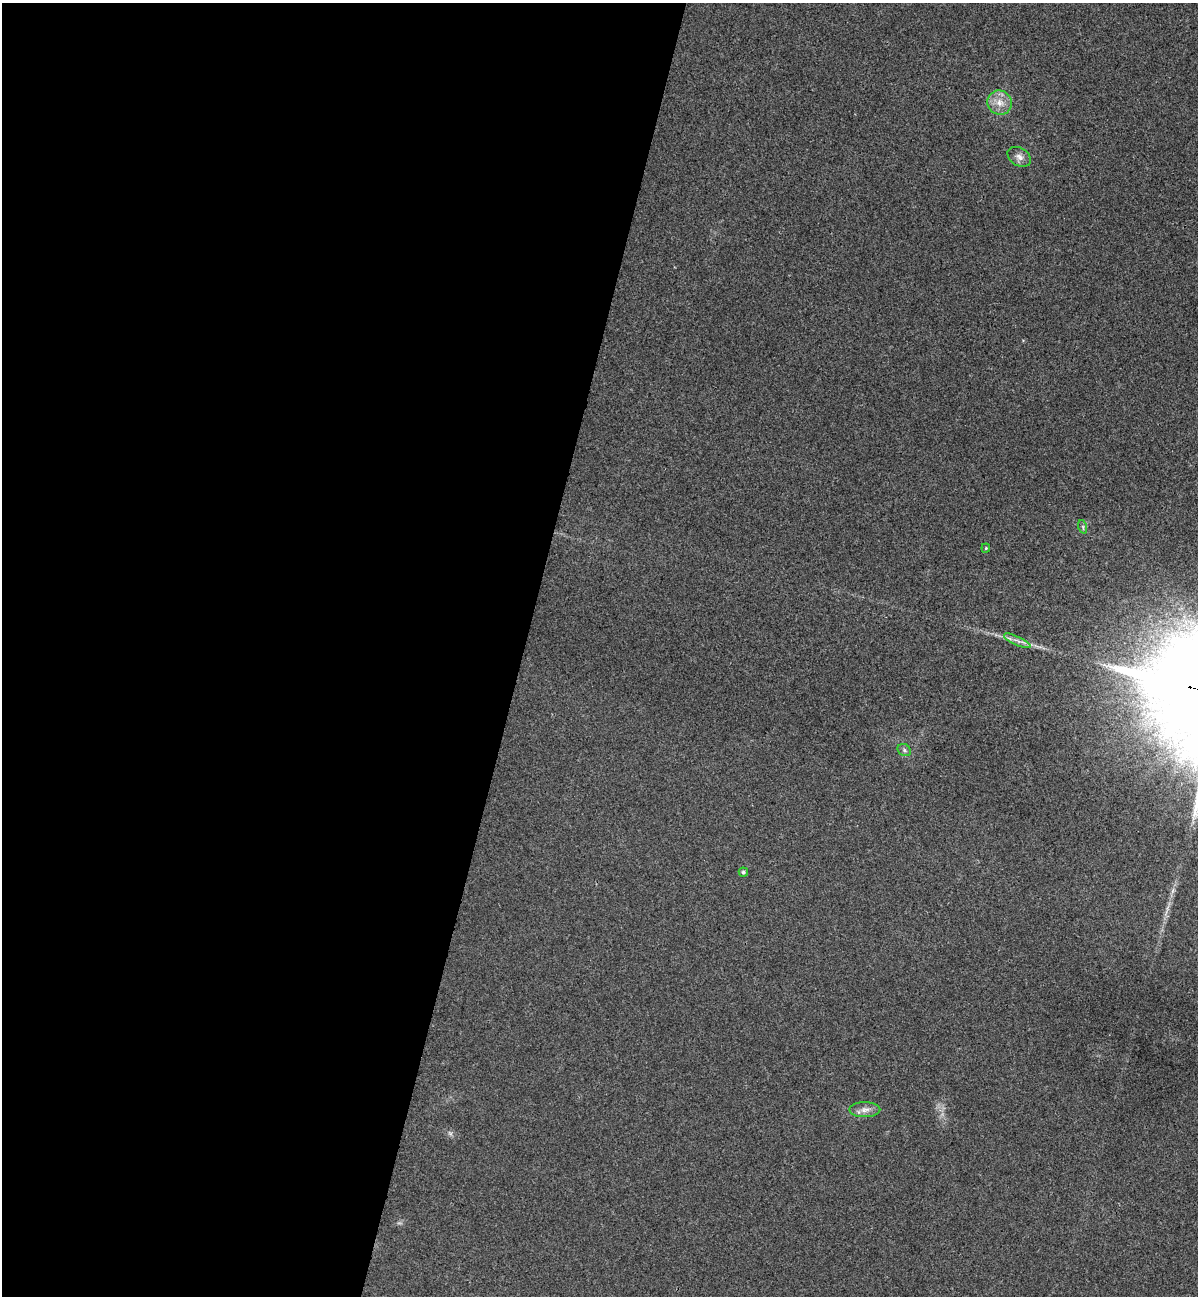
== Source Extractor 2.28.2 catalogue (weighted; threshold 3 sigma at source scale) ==
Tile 5 of 4 x 4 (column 1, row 2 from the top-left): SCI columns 183-1378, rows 2613-3906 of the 5273 x 5220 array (HDU 1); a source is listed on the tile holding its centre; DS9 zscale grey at full resolution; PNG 1200 x 1298 px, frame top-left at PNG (2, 3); each listed source drawn as its Kron ellipse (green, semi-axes under 4 px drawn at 4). Shown black and unused: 44% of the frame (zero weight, under 3 of 4 exposures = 6% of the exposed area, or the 3 px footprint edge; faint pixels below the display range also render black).
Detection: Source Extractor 2.28.2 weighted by HDU 2 'WHT'; one run over the whole footprint, this tile lists its part. Background 0.0825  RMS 0.0079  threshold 0.0356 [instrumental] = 3 sigma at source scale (4.5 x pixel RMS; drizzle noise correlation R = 1.50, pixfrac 1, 0.05/0.05 arcsec/px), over >= 5 px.
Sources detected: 8; all 8 listed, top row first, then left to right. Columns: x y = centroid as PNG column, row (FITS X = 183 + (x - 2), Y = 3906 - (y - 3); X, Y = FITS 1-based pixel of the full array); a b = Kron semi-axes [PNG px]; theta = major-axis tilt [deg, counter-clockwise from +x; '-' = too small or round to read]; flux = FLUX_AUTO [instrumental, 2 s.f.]
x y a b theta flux
1000 103 12 12 - 9
1019 157 12 9 -31 4.7
1083 527 7 4 -72 1.5
986 548 4 4 - 0.87
1017 641 14 3 -24 3.5
904 750 7 5 -31 1.8
743 872 5 4 - 1.5
865 1110 15 7 1 5.4